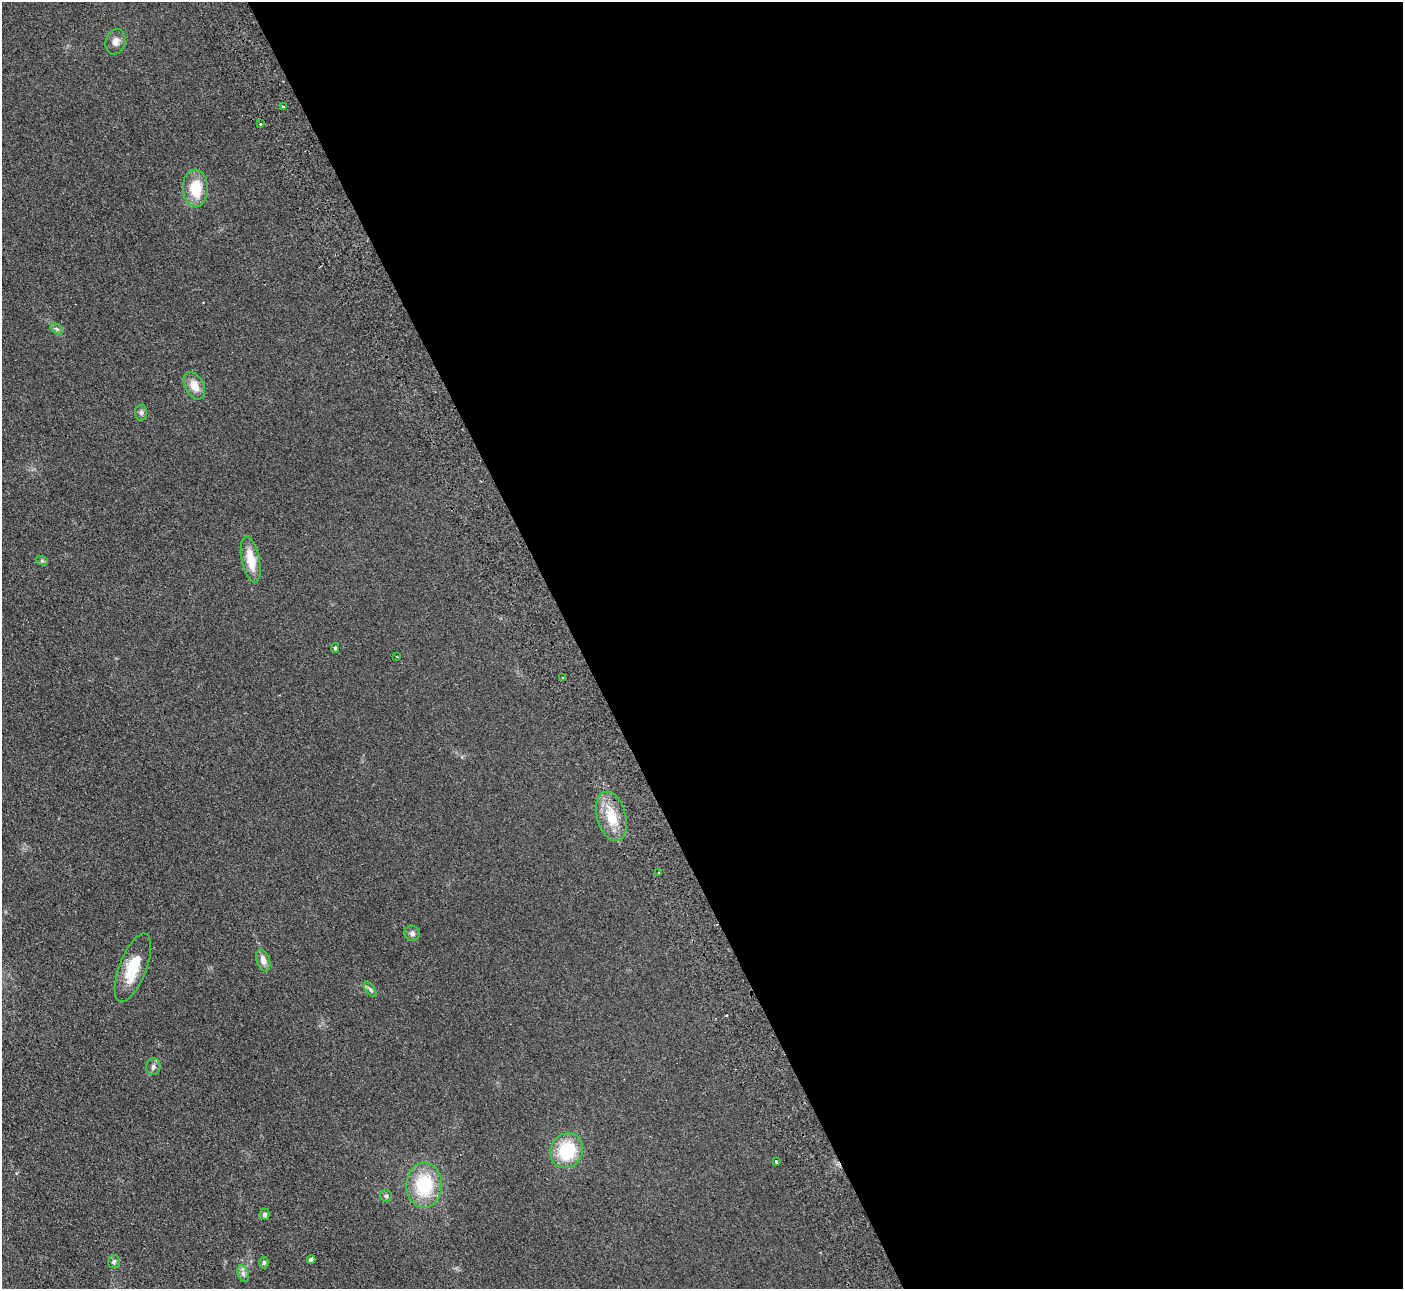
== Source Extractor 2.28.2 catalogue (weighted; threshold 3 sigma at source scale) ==
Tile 8 of 4 x 4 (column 4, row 2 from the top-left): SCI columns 4257-5657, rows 2757-4043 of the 5710 x 5643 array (HDU 1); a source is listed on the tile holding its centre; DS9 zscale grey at full resolution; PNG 1405 x 1291 px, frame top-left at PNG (2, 2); each listed source drawn as its Kron ellipse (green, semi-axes under 4 px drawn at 4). Shown black and unused: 59% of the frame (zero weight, under 2 of 3 exposures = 3% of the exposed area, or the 3 px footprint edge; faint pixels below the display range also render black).
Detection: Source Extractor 2.28.2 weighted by HDU 2 'WHT'; one run over the whole footprint, this tile lists its part. Background 0.0981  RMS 0.01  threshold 0.0467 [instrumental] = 3 sigma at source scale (4.5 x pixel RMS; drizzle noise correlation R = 1.50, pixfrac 1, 0.05/0.05 arcsec/px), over >= 5 px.
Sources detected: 29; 1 cosmic-ray / hot-pixel residue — neither listed nor drawn; the other 28 listed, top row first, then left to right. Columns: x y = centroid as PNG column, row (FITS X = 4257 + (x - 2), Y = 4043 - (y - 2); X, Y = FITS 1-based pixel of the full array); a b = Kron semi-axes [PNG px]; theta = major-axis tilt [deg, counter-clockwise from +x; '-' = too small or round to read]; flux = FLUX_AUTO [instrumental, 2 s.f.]
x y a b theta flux
115 42 13 10 74 5.9
283 106 3 3 - 3.1
260 124 3 3 - 4.2
195 188 18 12 -87 29
57 329 7 4 -34 1.8
194 386 14 9 -63 12
141 412 8 6 88 2.6
251 560 23 9 -78 21
42 561 6 4 -19 1.5
335 648 5 4 - 1.4
397 657 3 2 - 1.1
563 678 3 3 - 2
611 816 25 14 -75 25
659 872 3 2 - 0.8
412 933 8 7 - 3.1
263 960 11 6 -72 7.2
133 968 36 13 69 31
370 989 9 4 -54 2.1
153 1067 8 7 - 3.4
567 1151 18 16 63 48
776 1161 3 3 - 4.4
424 1185 22 18 88 52
386 1196 6 6 - 2
265 1214 6 5 - 2.8
311 1259 4 4 - 5
114 1262 6 6 - 2
264 1263 6 4 -88 1.7
243 1274 9 5 -71 2.9